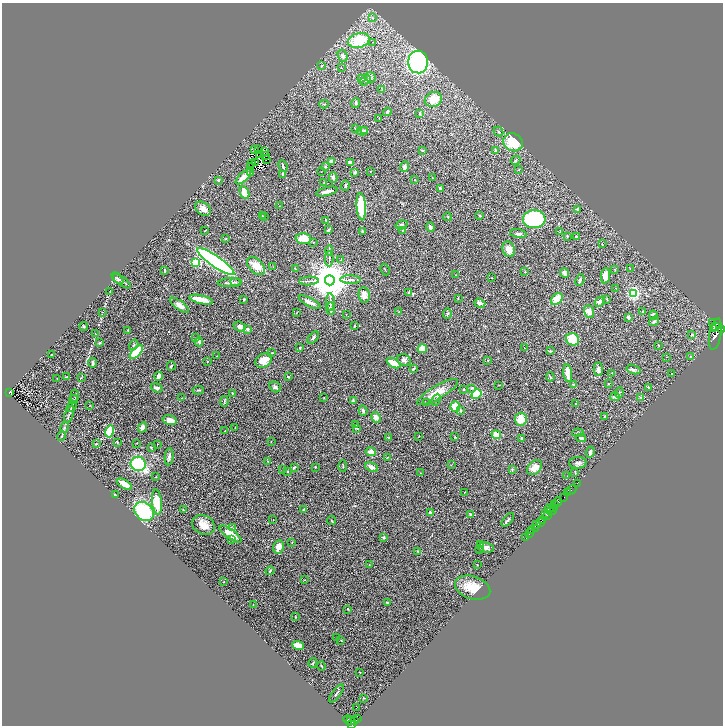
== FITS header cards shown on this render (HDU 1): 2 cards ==
NAXIS1  =                 1441
NAXIS2  =                 1447

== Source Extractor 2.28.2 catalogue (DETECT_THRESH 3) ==
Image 1441 x 1447 px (HDU 1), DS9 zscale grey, zoomed out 1/2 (1 PNG px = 2 x 2 image px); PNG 725 x 728 px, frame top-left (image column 1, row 1446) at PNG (2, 3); each listed source drawn as its Kron ellipse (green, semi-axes under 4 px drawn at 4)
Background 0.389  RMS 0.029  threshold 0.0882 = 3 sigma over >= 5 px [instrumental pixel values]
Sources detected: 366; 46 cannot appear on this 1/2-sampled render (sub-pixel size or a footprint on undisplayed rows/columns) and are neither listed nor drawn; the other 320 listed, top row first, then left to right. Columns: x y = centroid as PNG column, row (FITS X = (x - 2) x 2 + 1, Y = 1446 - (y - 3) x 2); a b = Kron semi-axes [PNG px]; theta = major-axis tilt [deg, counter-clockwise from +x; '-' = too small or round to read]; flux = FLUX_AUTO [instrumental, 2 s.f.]
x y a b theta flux
372 18 4 2 - 4.7
359 40 11 7 15 240
373 42 4 3 - 4.8
343 56 6 4 -63 17
418 62 11 10 - 820
322 66 4 3 - 4.6
341 68 2 2 - 2.3
370 77 5 4 - 9.4
361 79 3 3 - 4.7
365 81 6 2 34 5.7
382 89 3 1 - 1.5
433 99 9 7 23 88
356 103 5 3 - 7.9
324 104 5 3 - 5.8
387 112 4 3 - 7.2
420 113 2 2 - 18
379 118 2 2 - 2.2
356 129 3 3 - 6
362 131 5 4 - 11
364 131 4 3 - 4.2
498 131 5 3 - 5.8
513 142 10 8 -30 170
254 150 2 1 - 1.5
258 150 2 1 - 1.4
496 150 3 3 - 4.6
422 151 4 2 - 3.9
265 152 2 1 - 1.9
259 154 2 1 - 3.5
265 155 3 1 - 1.7
266 160 4 2 - 0.84
516 160 5 4 - 7.7
332 161 4 3 - 23
255 163 3 2 - 1.2
350 163 3 3 - 16
251 164 3 1 - 2.4
251 166 2 1 - 23
283 166 6 3 -68 7.8
325 167 4 3 - 5
405 167 5 4 - 16
519 170 3 2 - 2.5
370 171 2 1 - 1.6
250 172 3 3 - 5
321 172 2 1 - 1.3
355 172 3 3 - 16
283 174 3 3 - 7.1
244 177 10 3 43 66
333 177 5 3 - 16
432 178 2 1 - 3
415 179 2 2 - 2.2
218 180 3 2 - 9.1
324 182 2 2 - 2
345 185 5 4 - 8.4
440 189 4 2 - 8.4
327 191 11 3 14 41
244 193 6 4 -65 110
279 206 2 1 - 1.4
361 207 14 4 -86 270
203 209 9 6 -36 34
577 210 3 3 - 6.8
262 216 3 2 - 3.6
265 216 2 1 - 2.2
480 216 3 2 - 5.1
448 217 4 2 - 3.3
534 219 11 9 3 610
326 220 4 2 - 4.3
402 225 6 4 18 13
430 227 5 3 - 14
205 230 3 1 - 2.9
329 230 4 2 - 6.6
402 230 3 2 - 3
362 231 4 3 - 4.7
560 231 4 2 - 3.2
518 234 8 4 -8 13
567 236 3 3 - 6.5
576 237 2 2 - 8.6
225 239 3 3 - 3.4
303 239 8 5 -2 84
314 242 2 2 - 2.9
602 244 3 2 - 3
509 249 8 6 -71 42
329 250 5 2 - 3.8
329 259 7 3 90 10
341 260 2 2 - 2.3
195 262 3 3 - 590
216 262 22 5 -35 1400
256 266 11 7 -46 73
273 267 3 2 - 3.3
295 268 3 2 - 2.8
630 268 2 2 - 2
385 269 6 1 -63 2.4
614 269 2 1 - 1.9
164 270 4 2 - 7.8
525 272 3 2 - 2.7
564 273 5 4 - 15
455 275 2 2 - 10
605 276 8 4 84 61
492 277 2 2 - 1.6
118 278 7 2 -48 7
330 280 5 5 - 25000
351 280 10 3 -1 14
580 280 6 2 65 13
122 281 11 3 -35 13
309 281 10 2 3 13
230 282 12 4 4 18
235 282 5 3 - 8.4
616 288 2 1 - 1.3
110 292 4 2 - 3.1
409 293 2 2 - 34
633 293 3 3 - 1400
364 295 7 5 -81 37
458 298 3 2 - 2.7
244 299 2 2 - 5.4
557 299 7 4 46 110
607 299 4 2 - 3.7
201 300 12 3 -12 100
310 302 12 3 -29 30
330 302 8 3 -89 13
600 302 6 4 45 23
480 303 5 3 - 21
180 305 11 4 -36 31
331 309 6 4 -87 14
589 311 6 5 - 34
643 311 3 2 - 7.9
102 312 3 2 - 2.1
399 312 4 3 - 6.7
296 313 3 1 - 1.9
346 314 3 2 - 1.7
447 314 5 3 - 5.7
653 315 4 4 - 13
628 317 2 2 - 34
654 321 5 3 - 8.8
713 323 2 1 - 13000
240 326 6 4 -20 26
354 326 2 2 - 19
84 327 4 2 - 3.3
716 327 2 2 - 1200
714 328 2 2 - 1200
247 329 3 3 - 12
721 329 3 2 - 1500
128 330 3 2 - 3.3
95 334 3 2 - 2.2
715 334 16 6 80 12000
692 335 4 3 - 8.4
196 338 3 2 - 4.2
313 338 7 3 50 12
573 339 7 6 - 150
199 342 4 3 - 18
99 343 4 2 - 4.8
134 345 5 3 - 7.4
658 345 4 2 - 2.7
300 348 3 2 - 4.2
524 348 2 1 - 1.3
422 349 5 4 - 48
550 351 3 2 - 4.1
136 352 9 4 47 180
272 353 4 2 - 5.5
51 355 3 1 - 3.9
217 356 2 2 - 1.7
667 357 2 2 - 2
690 357 3 2 - 8.7
264 360 9 6 31 63
404 360 7 5 -23 18
488 360 3 2 - 2.6
207 361 2 2 - 2.4
92 363 4 2 - 13
394 363 8 3 -28 85
171 366 4 3 - 9
413 369 3 2 - 7.8
598 369 7 4 87 18
633 369 7 4 -19 15
568 373 9 3 -82 78
612 373 3 2 - 2.4
671 373 2 2 - 3.5
159 376 4 3 - 26
67 377 4 3 - 5.5
288 377 2 2 - 4.1
550 377 4 2 - 5.3
81 378 3 2 - 4
57 379 2 2 - 2
608 384 3 2 - 3.5
499 385 3 2 - 2.1
573 385 3 3 - 7.2
275 387 6 5 - 13
648 387 3 3 - 6
157 388 6 3 -20 16
472 388 4 3 - 8.9
463 389 3 3 - 4.1
198 390 5 2 - 4.6
9 392 3 2 - 40
438 392 23 7 30 80
232 393 3 2 - 3.9
619 393 5 3 - 8.3
476 394 5 4 - 140
75 396 6 2 84 5.3
324 397 2 2 - 1.8
615 397 5 3 - 16
641 397 3 2 - 3.4
182 398 2 2 - 1.9
74 399 4 2 - 4.5
436 400 6 3 65 9.1
224 401 5 3 - 6.3
353 401 3 2 - 10
427 402 2 2 - 2.8
575 404 2 2 - 3.7
90 405 2 1 - 1.6
455 406 5 5 - 78
71 407 6 2 49 5.7
363 411 5 3 - 14
460 411 2 2 - 11
69 414 9 3 69 12
605 416 3 2 - 4.9
376 418 6 4 -62 24
521 419 6 6 - 85
170 420 7 4 -14 33
356 425 2 2 - 4
65 427 6 3 78 7.4
143 427 6 4 63 15
235 427 2 1 - 2.4
356 428 4 2 - 6.2
110 431 6 4 79 130
225 431 2 2 - 2
578 433 5 2 - 4.8
496 435 5 4 - 50
61 436 5 2 - 4
419 436 3 2 - 2.4
455 437 3 2 - 2.9
389 438 3 2 - 3.3
581 438 5 3 - 8.1
521 439 4 3 - 10
271 441 2 2 - 1.9
117 442 3 2 - 3.2
137 443 2 1 - 2.4
96 444 3 2 - 4.8
158 444 2 1 - 3
151 448 4 3 - 4.6
371 452 5 3 - 41
590 452 6 3 84 13
169 457 9 3 83 13
387 457 3 2 - 2.4
268 461 3 2 - 3.3
578 463 9 6 3 18
138 464 7 7 - 400
451 465 2 2 - 1.7
343 466 6 2 -90 3.7
294 467 4 3 - 6.4
315 467 3 1 - 1.9
372 467 7 4 -25 27
534 468 9 6 45 46
283 469 2 1 - 42
512 469 3 2 - 2.4
287 472 2 2 - 7
420 473 2 1 - 1.5
575 473 4 3 - 3.5
567 476 3 2 - 2.1
156 477 2 1 - 1.7
577 483 2 1 - 31
124 484 8 4 -31 39
571 490 5 3 - 85
464 492 2 1 - 2.8
568 493 3 2 - 520
115 495 3 2 - 5.4
564 497 2 2 - 750
157 502 13 5 -84 130
558 502 5 2 - 580
555 504 3 2 - 780
554 507 3 2 - 460
550 508 4 2 - 290
304 509 3 2 - 4.1
183 510 2 2 - 3.5
144 511 11 8 -43 400
551 511 5 2 - 340
430 513 2 2 - 54
546 514 3 1 - 680
471 515 4 3 - 9.4
547 515 3 1 - 470
273 520 2 1 - 1.3
508 520 8 3 50 9.4
542 520 3 2 - 470
332 521 5 2 - 4.7
540 523 2 1 - 44
537 524 3 3 - 110
203 525 12 9 -29 61
233 528 2 2 - 3
535 528 3 1 - 37
532 531 3 2 - 570
230 534 13 4 -35 73
529 534 4 2 - 87
383 537 3 2 - 7.3
526 538 3 2 - 57
232 539 3 2 - 3.5
292 542 3 2 - 3.2
480 545 2 2 - 1.8
279 547 7 5 80 41
486 548 8 5 -7 25
479 549 2 2 - 2.2
418 551 2 2 - 6.6
369 565 3 2 - 1.7
477 565 3 2 - 2.2
270 571 4 3 - 5.9
304 580 3 2 - 3.2
224 582 2 2 - 2.1
473 588 18 11 -19 110
387 603 3 3 - 6.7
253 605 2 1 - 2.4
348 609 3 2 - 3.1
296 617 3 2 - 3.4
336 638 2 2 - 2.3
341 640 3 2 - 2.7
298 646 6 4 -19 74
313 663 5 3 - 6.2
321 666 4 2 - 5.2
360 672 2 2 - 3.1
336 693 11 2 55 8.1
364 698 3 3 - 4.2
356 707 2 1 - 2.1
357 719 3 2 - 180
349 720 6 3 -25 320
351 720 3 2 - 310
355 721 4 2 - 320
352 724 2 2 - 700
At the frame edge (FLAGS 8, measured only in part): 2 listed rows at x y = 721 329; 352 724
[46 sub-pixel or undisplayed-footprint detections neither listed nor drawn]